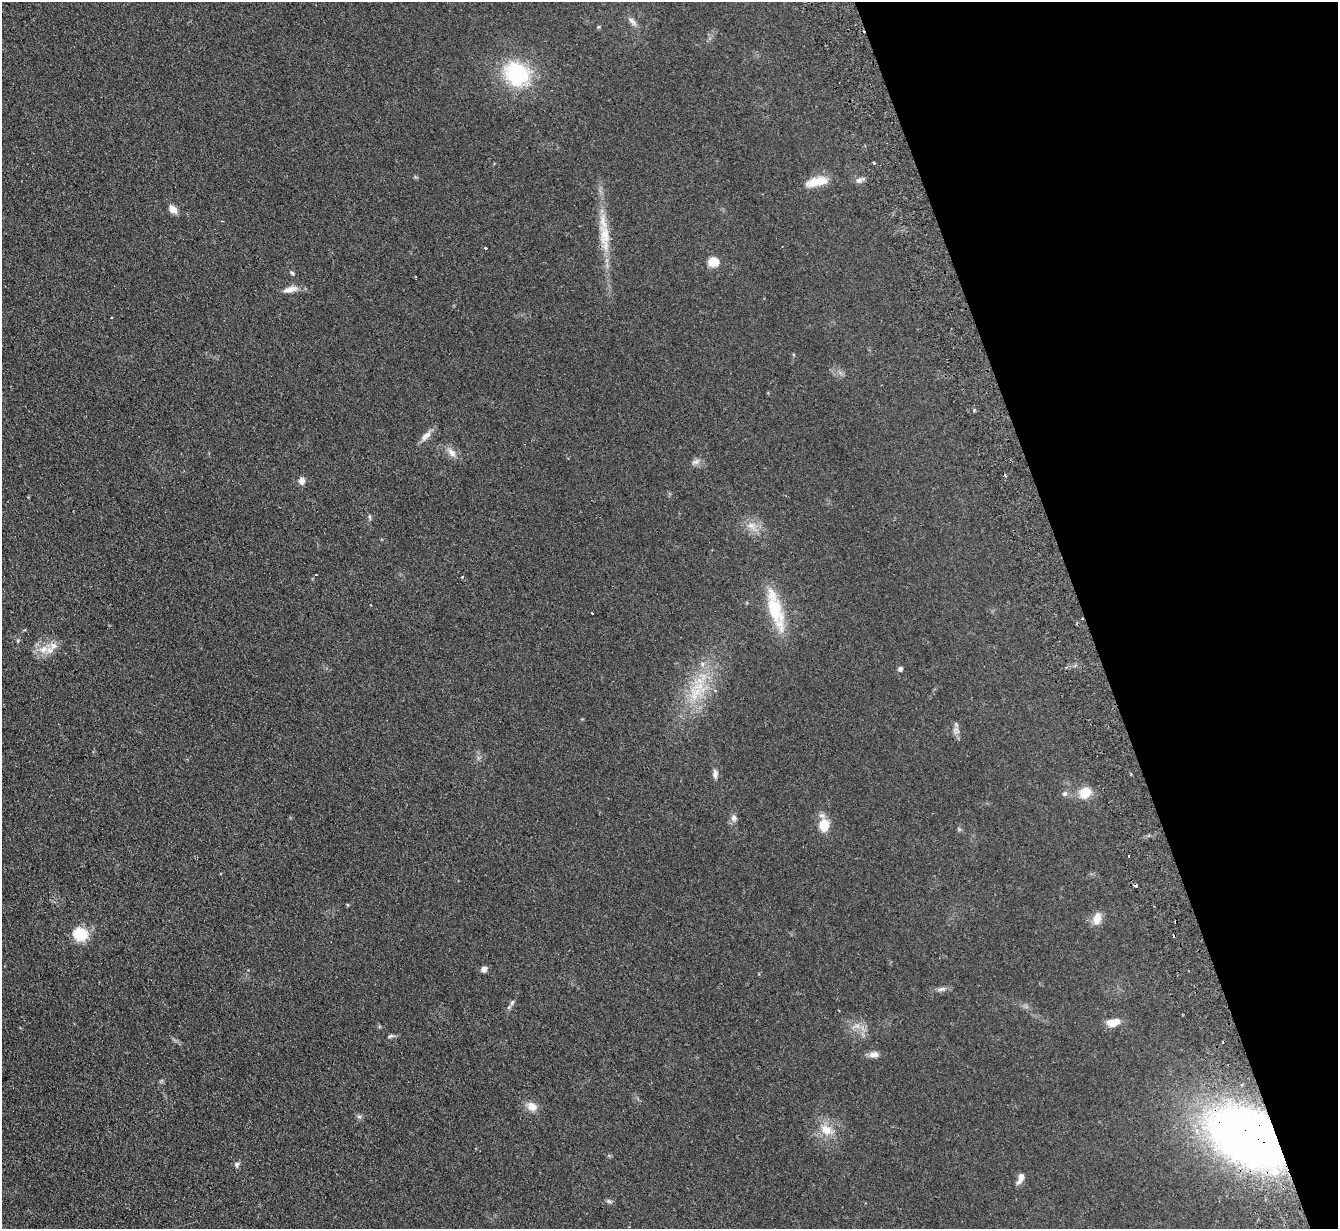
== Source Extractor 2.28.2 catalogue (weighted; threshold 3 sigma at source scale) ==
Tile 12 of 4 x 4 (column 4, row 3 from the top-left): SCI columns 4056-5391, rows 1386-2612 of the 5439 x 5351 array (HDU 1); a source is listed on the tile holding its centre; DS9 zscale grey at full resolution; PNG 1340 x 1231 px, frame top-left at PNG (2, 2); no overlay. Shown black and unused: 19% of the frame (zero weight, under 2 of 3 exposures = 3% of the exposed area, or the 3 px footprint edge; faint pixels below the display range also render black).
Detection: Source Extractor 2.28.2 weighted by HDU 2 'WHT'; one run over the whole footprint, this tile lists its part. Background 0.0751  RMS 0.0075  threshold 0.0339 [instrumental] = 3 sigma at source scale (4.5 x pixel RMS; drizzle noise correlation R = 1.50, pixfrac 1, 0.05/0.05 arcsec/px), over >= 5 px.
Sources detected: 52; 7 cosmic-ray / hot-pixel residue — not listed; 2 inside a brighter listed object's ellipse — not listed separately; the other 43 listed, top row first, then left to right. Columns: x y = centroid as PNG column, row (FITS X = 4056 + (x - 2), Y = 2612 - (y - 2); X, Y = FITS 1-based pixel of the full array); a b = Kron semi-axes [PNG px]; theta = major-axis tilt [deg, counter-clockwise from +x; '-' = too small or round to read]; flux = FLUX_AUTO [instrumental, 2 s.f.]
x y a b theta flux
632 21 16 6 -44 3.3
598 27 5 4 - 0.76
517 74 27 23 -34 55
874 162 3 2 - 1.2
860 180 14 5 19 2.5
816 182 29 10 12 12
173 209 10 7 -45 4.9
605 236 30 13 -85 17
486 248 3 3 - 1.1
713 262 9 8 - 12
292 273 5 4 - 1
292 289 16 8 18 5.3
426 436 16 7 42 4.9
452 452 14 8 -46 4.9
695 462 12 6 20 2.8
302 481 8 7 - 3.9
370 517 6 4 -71 1
751 526 14 7 -43 5.5
774 608 45 15 -76 33
592 613 3 2 - 0.99
43 649 12 8 18 6.5
702 664 7 4 -89 1.7
900 669 5 5 - 2.2
696 692 20 11 -4 13
715 774 11 6 89 2.9
1085 793 12 11 - 12
1064 794 7 6 - 1.8
734 818 9 8 - 2.8
824 825 14 10 84 12
1097 919 13 9 74 7.5
80 934 7 7 - 44
484 969 7 6 - 3.4
941 989 11 5 17 2.3
512 1002 9 4 63 1.7
1113 1023 13 7 15 11
390 1036 8 4 27 1.3
874 1054 12 7 4 3.8
532 1106 11 10 - 6.5
826 1130 18 13 -37 11
1247 1137 75 48 -30 400
237 1164 7 6 - 1.8
1020 1178 15 6 68 4.4
609 1201 7 4 -44 1.4
Overlapping masked pixels (flux is a lower limit): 1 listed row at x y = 1247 1137